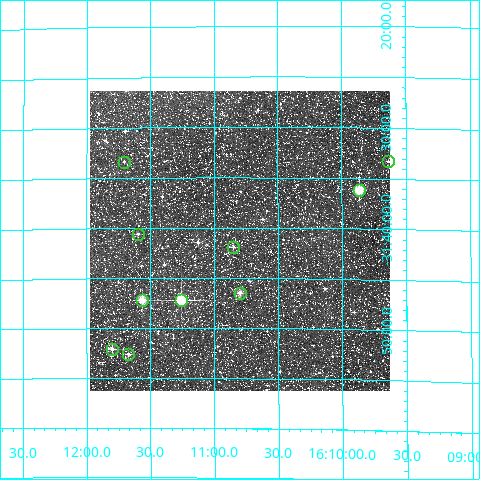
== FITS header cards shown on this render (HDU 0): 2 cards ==
NAXIS1  =                  300
NAXIS2  =                  300

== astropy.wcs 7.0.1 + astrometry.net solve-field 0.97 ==
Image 300 x 300 px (HDU 0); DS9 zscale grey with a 90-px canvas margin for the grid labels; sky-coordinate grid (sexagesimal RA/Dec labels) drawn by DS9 from the SOLVED WCS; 10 Tycho-2 reference stars matched to detected sources circled (green)
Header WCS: RA---TAN/DEC--TAN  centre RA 16:10:48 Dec -31:41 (242.70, -31.69 deg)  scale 6 arcsec/px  FOV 30.0' x 30.0'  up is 0 deg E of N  parity normal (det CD < 0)
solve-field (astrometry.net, Tycho-2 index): VERIFIED the header's WCS against the Tycho-2 star catalogue (10 matches, 0 conflicts) and refined it, rather than solving blind
Solved WCS: RA---TAN-SIP/DEC--TAN-SIP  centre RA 16:10:48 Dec -31:41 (242.70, -31.69 deg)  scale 5.99 arcsec/px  FOV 30.0' x 29.9'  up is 0 deg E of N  parity normal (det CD < 0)
The solver's refit moves the header's centre by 2 arcsec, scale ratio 0.9987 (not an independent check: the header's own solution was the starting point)
Tycho-2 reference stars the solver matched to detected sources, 10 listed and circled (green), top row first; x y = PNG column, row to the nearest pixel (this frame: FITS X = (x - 90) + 1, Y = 300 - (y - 91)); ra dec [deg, ICRS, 3 dp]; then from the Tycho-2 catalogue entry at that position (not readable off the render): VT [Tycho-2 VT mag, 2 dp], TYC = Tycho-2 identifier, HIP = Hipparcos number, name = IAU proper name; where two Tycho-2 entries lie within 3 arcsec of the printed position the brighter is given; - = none
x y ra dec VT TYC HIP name
388 161 242.410 -31.555 12.00 7330-416-1 - -
124 162 242.926 -31.556 11.36 7330-1152-1 - -
359 190 242.466 -31.602 9.97 7330-2618-1 79198 -
138 234 242.899 -31.676 10.92 7330-1294-1 - -
233 247 242.712 -31.698 11.00 7330-446-1 - -
240 293 242.699 -31.775 10.13 7330-1462-1 - -
142 300 242.890 -31.786 9.48 7330-928-1 - -
181 300 242.815 -31.787 8.27 7330-248-1 - -
112 349 242.950 -31.868 10.40 7330-126-1 - -
128 354 242.919 -31.876 11.15 7334-2344-1 - -